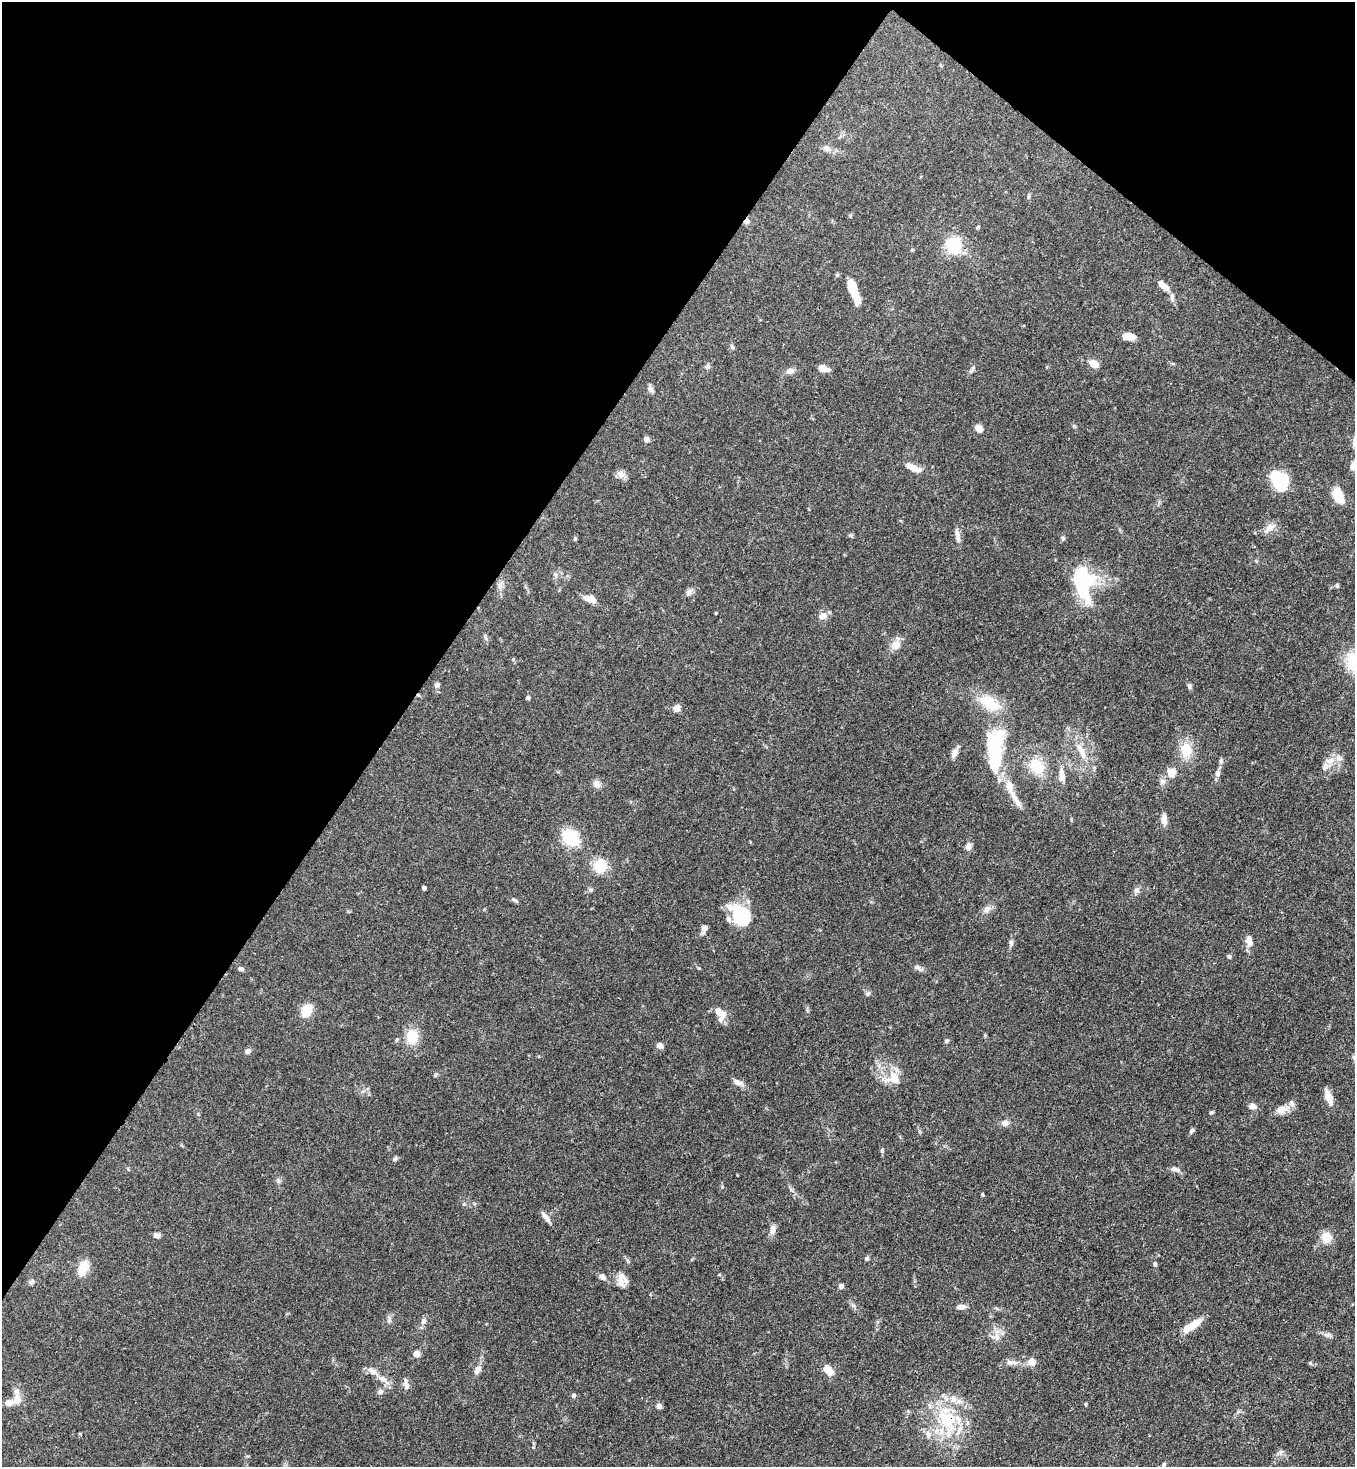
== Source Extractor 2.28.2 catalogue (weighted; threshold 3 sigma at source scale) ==
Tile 2 of 4 x 4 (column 2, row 1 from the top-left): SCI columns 1717-3069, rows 4454-5918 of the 5999 x 5977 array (HDU 1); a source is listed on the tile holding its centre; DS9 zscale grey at full resolution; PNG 1357 x 1469 px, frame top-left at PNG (2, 2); no overlay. Shown black and unused: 34% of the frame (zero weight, under 3 of 4 exposures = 7% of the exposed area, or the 3 px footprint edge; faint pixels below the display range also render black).
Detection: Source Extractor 2.28.2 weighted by HDU 2 'WHT'; one run over the whole footprint, this tile lists its part. Background 0.0905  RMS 0.0038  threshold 0.017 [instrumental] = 3 sigma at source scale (4.5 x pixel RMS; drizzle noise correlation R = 1.50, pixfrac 1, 0.05/0.05 arcsec/px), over >= 5 px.
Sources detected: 138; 2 inside a brighter object's white glare — not listed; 11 inside a brighter listed object's ellipse — not listed separately; the other 125 listed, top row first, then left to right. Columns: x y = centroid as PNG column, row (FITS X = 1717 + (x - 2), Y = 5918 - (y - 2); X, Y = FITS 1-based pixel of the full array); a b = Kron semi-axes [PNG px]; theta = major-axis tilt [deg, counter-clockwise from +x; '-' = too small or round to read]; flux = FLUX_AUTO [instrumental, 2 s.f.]
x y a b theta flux
827 149 11 7 -28 1.7
1029 196 6 4 90 0.52
746 221 8 5 56 1.4
978 227 5 4 - 0.48
953 245 6 6 - 83
837 275 5 4 - 0.5
1166 288 8 6 -54 2.1
854 292 27 8 -67 8.9
1172 297 12 5 -84 1.4
1129 337 11 6 -3 5
732 347 7 5 -73 0.76
1094 364 10 6 -28 4.1
707 366 7 6 - 0.86
823 368 7 5 -16 5.7
790 371 11 7 13 1.8
650 389 9 7 -54 1.3
979 428 7 6 - 3.5
646 439 6 6 - 1.4
1354 441 15 4 82 1.2
1354 465 15 7 56 2.8
915 469 16 7 -12 2.8
620 474 10 8 -47 1.8
1279 481 20 13 -64 17
1338 495 17 10 -68 7.1
1270 527 15 9 34 2.5
850 535 6 4 -18 0.54
957 536 17 6 -78 2
575 538 6 4 64 0.51
1063 538 6 5 - 0.67
555 575 7 4 -89 0.71
1083 584 35 18 -83 31
1337 586 6 4 -89 0.59
689 593 9 6 75 1.2
589 599 13 6 -15 4.3
716 613 3 3 - 0.3
823 616 10 9 - 2.3
895 645 10 9 - 4.3
437 685 6 6 - 1.2
1189 686 7 5 -78 0.8
528 697 5 5 - 0.53
990 703 32 17 -33 11
677 708 7 7 - 2.3
1186 750 14 11 89 8
1081 751 28 8 -63 5.9
954 753 12 7 68 2
1339 758 9 9 - 2
996 759 31 16 90 17
1221 761 8 5 81 0.9
1036 766 19 15 -48 11
1325 767 11 8 59 2.2
1171 772 10 9 - 3.9
1217 774 8 7 - 1.4
1062 775 18 8 -85 3.3
1162 781 9 7 53 1.4
597 784 11 8 -39 1.7
1009 787 16 8 -77 4.6
1016 801 32 6 -59 4
1164 820 14 6 -86 2.3
571 838 17 12 -49 16
968 847 8 7 - 1.3
600 866 16 16 - 7.3
424 888 4 4 - 1.1
590 890 7 5 -43 0.72
1137 890 9 6 56 1.2
514 900 10 4 -31 0.71
987 909 10 7 67 1.7
741 911 21 17 6 15
704 928 9 7 -20 1.3
1011 942 9 6 -78 1.1
1249 942 13 7 -79 2.9
1229 956 6 4 -75 0.62
918 968 14 5 -35 1.2
241 969 7 5 -20 1
868 994 7 6 - 0.81
306 1010 8 7 - 14
720 1014 20 11 -62 4
412 1037 16 13 86 7.6
947 1041 6 5 - 0.6
660 1045 7 6 - 2.1
248 1051 7 6 - 1.2
1354 1058 10 5 -53 0.97
893 1078 20 17 26 6.4
738 1082 15 7 -21 2.2
1329 1097 16 8 -72 4
1252 1106 8 7 - 1.8
1281 1109 15 11 5 3.4
1211 1113 5 4 - 0.57
1005 1123 9 8 - 1.6
1191 1131 7 5 51 0.73
882 1150 6 5 - 0.67
395 1159 7 5 49 0.67
1175 1169 14 5 -12 1.4
982 1195 4 4 - 0.45
546 1217 16 5 -52 1.8
772 1229 12 7 84 1.9
157 1235 8 5 -14 1.6
1326 1237 13 12 - 4.6
867 1258 6 5 - 0.64
1155 1264 5 5 - 0.65
83 1268 15 9 69 6.8
602 1277 8 7 - 1.7
621 1279 21 9 86 3.3
31 1282 7 6 - 0.86
841 1286 5 5 - 1.4
961 1307 10 5 -2 2.1
423 1321 11 7 65 1.5
1192 1325 23 7 34 6.6
1326 1335 7 4 18 0.83
995 1337 15 6 -11 2.1
416 1354 5 4 - 6.5
1032 1361 11 10 - 2.6
1011 1362 17 7 -4 2.4
1310 1363 5 5 - 0.52
478 1370 12 7 57 2.1
828 1370 13 8 -44 4.1
372 1371 14 8 -34 2.2
406 1385 13 7 -73 1.7
380 1392 7 7 - 1.1
573 1395 5 5 - 0.98
17 1399 15 11 82 3.3
1085 1404 4 3 - 0.44
659 1406 5 5 - 1.9
947 1419 33 24 -50 22
928 1434 11 7 -78 2
1164 1464 8 4 64 0.6
Overlapping masked pixels (flux is a lower limit): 2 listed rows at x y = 746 221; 947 1419
Isophote crosses this tile's border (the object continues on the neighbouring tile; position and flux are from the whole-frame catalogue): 3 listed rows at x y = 1354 441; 1354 465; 1354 1058
Unlisted compact peaks at least as high as the median listed source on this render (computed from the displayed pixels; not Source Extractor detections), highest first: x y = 699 968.